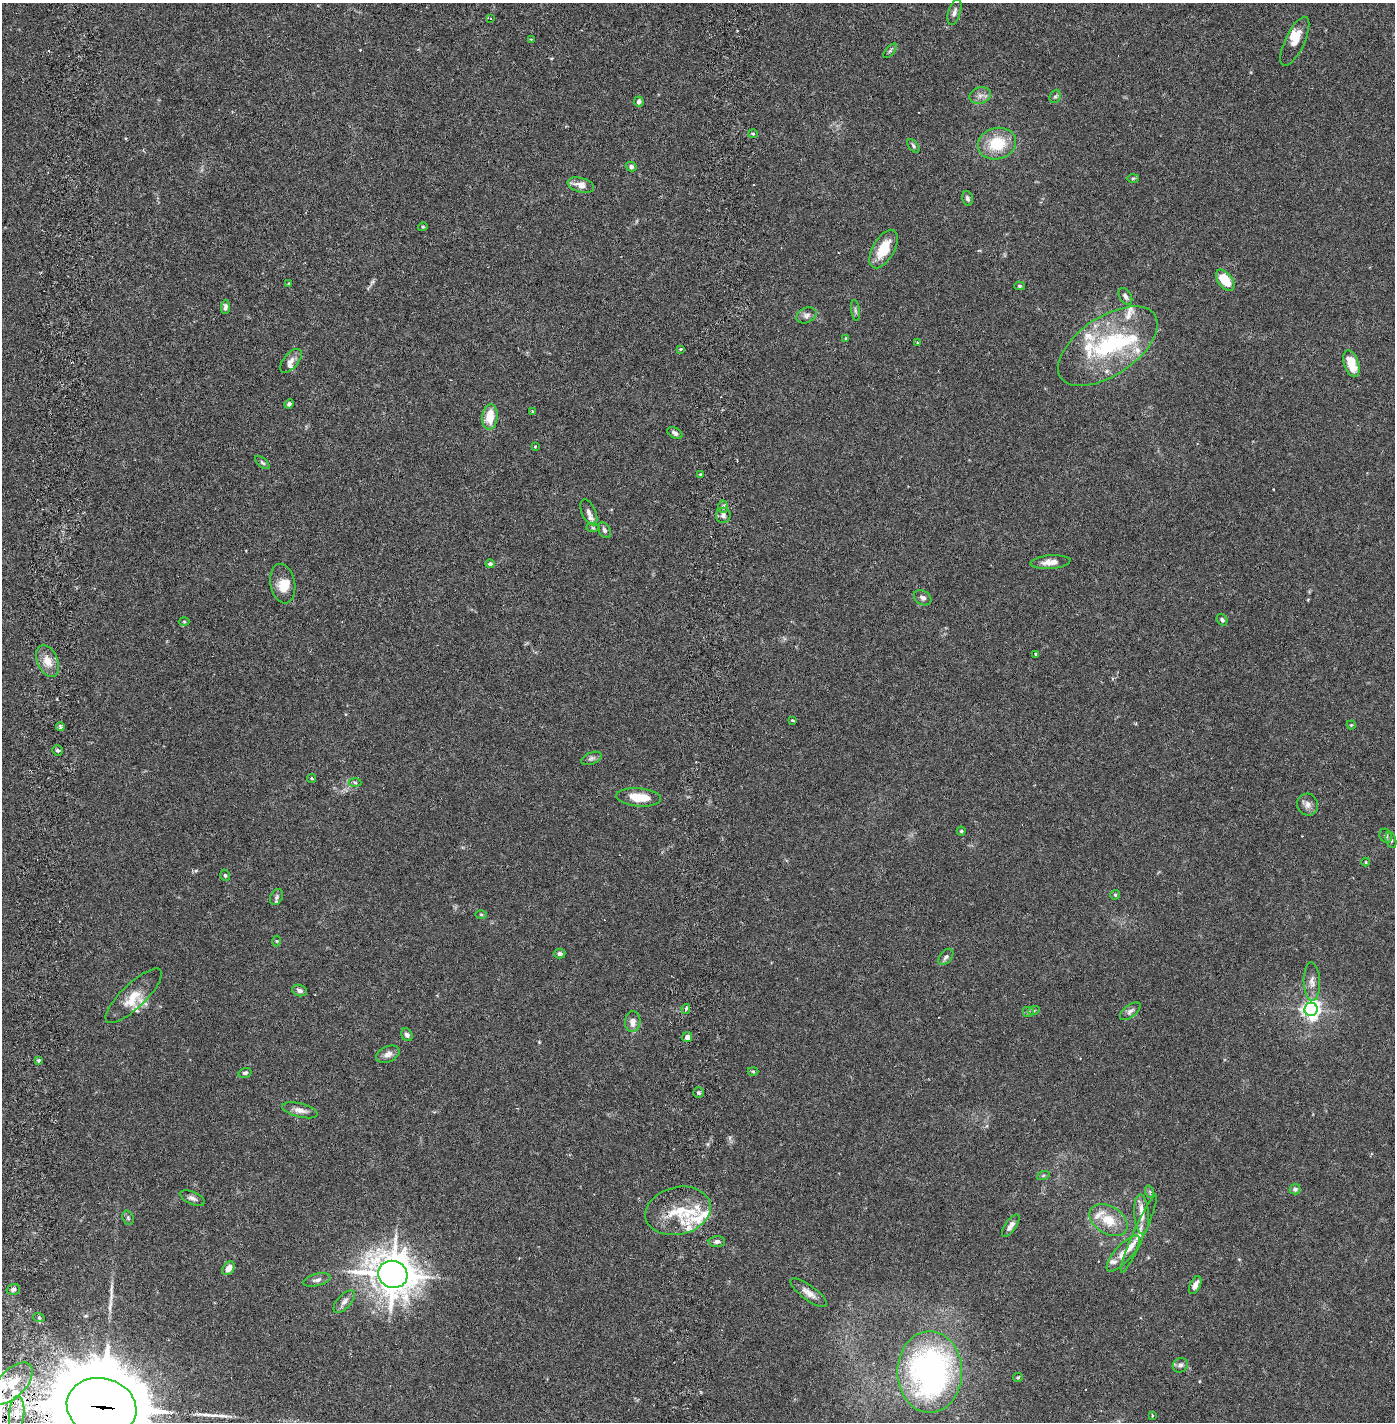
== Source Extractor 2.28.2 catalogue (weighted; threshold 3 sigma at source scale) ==
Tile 11 of 4 x 4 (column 3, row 3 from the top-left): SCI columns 2887-4279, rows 1509-2928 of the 5885 x 5855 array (HDU 1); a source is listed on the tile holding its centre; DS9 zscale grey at full resolution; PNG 1397 x 1424 px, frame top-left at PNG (2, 3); each listed source drawn as its Kron ellipse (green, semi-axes under 4 px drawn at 4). Shown black and unused: <1% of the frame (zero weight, under 2 of 6 exposures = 1% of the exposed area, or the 3 px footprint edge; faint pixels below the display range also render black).
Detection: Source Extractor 2.28.2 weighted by HDU 2 'WHT'; one run over the whole footprint, this tile lists its part. Background 0.0159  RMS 0.0032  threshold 0.0132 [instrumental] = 3 sigma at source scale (4.09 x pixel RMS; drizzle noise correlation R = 1.36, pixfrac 0.8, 0.05/0.05 arcsec/px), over >= 5 px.
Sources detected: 143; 4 cosmic-ray / hot-pixel residue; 2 long thin detections or spike segments (spike, bleed or trail) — neither listed nor drawn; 23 inside a brighter listed object's ellipse — not listed separately; the other 114 listed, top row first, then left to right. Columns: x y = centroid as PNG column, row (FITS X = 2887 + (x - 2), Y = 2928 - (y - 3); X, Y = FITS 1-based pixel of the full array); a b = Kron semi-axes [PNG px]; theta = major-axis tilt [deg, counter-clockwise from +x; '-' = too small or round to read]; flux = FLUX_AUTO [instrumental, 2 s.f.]
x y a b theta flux
954 12 13 6 73 0.7
490 19 4 3 - 0.26
531 39 3 2 - 0.15
1295 41 27 9 65 2.1
890 51 9 4 48 0.37
980 95 11 8 16 0.96
1055 96 7 5 67 0.37
639 102 5 5 - 0.53
753 134 5 4 - 0.25
997 144 19 15 14 6.5
913 146 8 4 -54 0.37
631 167 5 5 - 0.54
1133 178 6 4 2 0.26
581 185 13 7 -16 2
967 198 7 5 -76 0.43
423 227 5 4 - 0.22
884 249 21 11 60 4.5
1225 280 12 7 -52 5
289 284 4 3 - 0.16
1020 286 5 4 - 0.29
1125 296 9 5 -58 0.68
225 307 7 4 85 0.54
855 310 10 4 -81 0.41
807 315 11 7 24 0.76
846 338 4 3 - 0.19
918 343 3 2 - 0.15
1108 346 56 29 34 19
681 349 3 3 - 0.23
291 361 14 7 50 1
1351 364 14 7 -71 4.5
289 404 5 4 - 0.42
532 412 3 2 - 0.23
490 417 12 7 84 3.8
675 433 8 5 -29 0.56
535 447 3 2 - 0.18
262 463 9 4 -41 0.36
700 474 3 3 - 0.28
723 507 6 5 - 0.41
589 512 14 7 -65 0.92
723 515 7 7 - 0.74
593 528 7 4 -1 0.32
604 530 8 5 -57 0.54
1050 562 20 6 4 1.6
490 564 4 4 - 0.63
283 584 20 12 -80 2.7
923 598 9 7 -31 0.61
1222 620 6 5 - 0.39
184 622 5 3 - 0.22
1036 654 3 3 - 0.37
48 661 17 10 -67 2.3
792 720 3 3 - 0.27
1351 725 4 4 - 0.19
60 726 4 4 - 0.58
57 750 5 5 - 0.41
591 758 11 6 20 0.55
312 778 4 3 - 0.18
355 783 6 4 -3 0.28
639 797 22 9 -5 4.1
1308 805 11 10 - 1
961 831 4 4 - 0.24
1386 836 7 6 - 0.48
1391 840 8 5 -73 0.43
1366 862 4 4 - 0.16
225 875 6 4 -73 0.3
1115 895 5 4 - 0.21
277 897 8 6 61 0.51
481 914 6 3 -2 0.22
277 941 5 3 - 0.18
560 954 6 5 - 0.41
946 957 9 5 50 0.58
1312 982 19 8 -88 1.4
300 990 7 5 -16 0.56
134 996 37 12 44 3.4
686 1009 5 4 - 0.61
1311 1009 6 6 - 84
1034 1010 6 3 19 0.2
1130 1011 12 6 38 0.67
1028 1012 6 5 - 0.31
633 1022 10 7 87 1.3
407 1035 6 5 - 0.63
687 1037 5 4 - 0.86
388 1054 12 7 25 1.1
38 1061 4 3 - 0.43
753 1071 5 3 - 0.22
245 1073 7 5 15 0.36
699 1093 5 5 - 0.35
300 1110 18 7 -14 1.2
1043 1176 6 4 20 0.26
1295 1189 5 5 - 0.53
1150 1192 6 4 -72 0.28
192 1198 13 6 -23 0.79
678 1211 33 23 14 7.7
1142 1214 20 7 -87 1.7
128 1218 7 5 -70 0.36
1109 1220 21 13 -31 4.1
1011 1226 13 5 54 1
1139 1234 42 5 66 1.7
717 1242 8 5 3 0.64
1123 1253 23 8 48 2
229 1268 7 5 56 1.4
393 1274 15 13 -24 440
317 1280 14 6 14 0.77
1195 1285 9 5 64 1.1
13 1289 6 5 - 0.54
809 1293 22 7 -36 1.5
344 1301 14 6 47 0.98
39 1318 6 4 -19 0.27
1180 1365 8 7 - 0.59
930 1372 41 32 -90 59
1018 1377 5 4 - 0.22
12 1383 26 13 46 6.4
101 1407 35 29 -14 3500
17 1414 18 7 84 2.9
1152 1415 4 2 - 0.16
Overlapping masked pixels (flux is a lower limit): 2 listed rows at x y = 101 1407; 17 1414
Isophote crosses this tile's border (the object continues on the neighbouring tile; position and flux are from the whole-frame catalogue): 1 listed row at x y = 101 1407